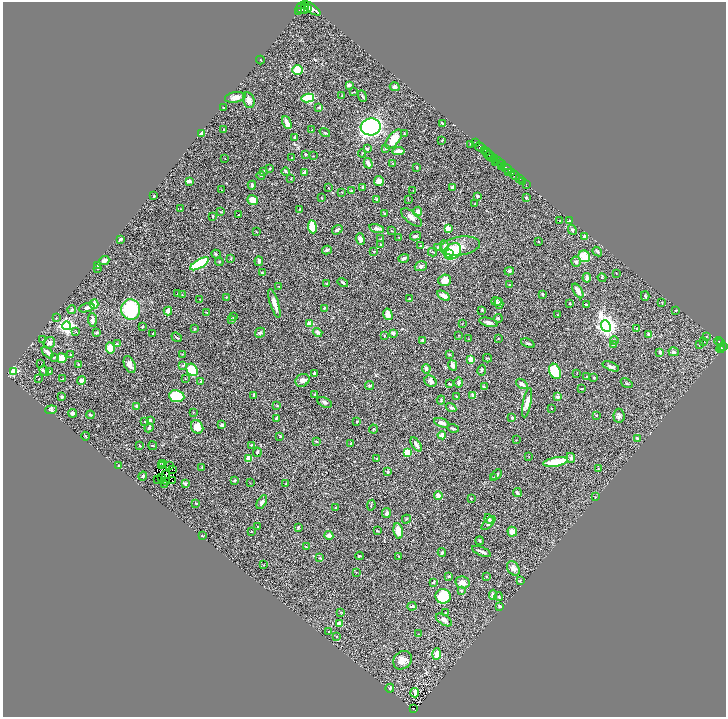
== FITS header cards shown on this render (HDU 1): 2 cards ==
NAXIS1  =                 1447
NAXIS2  =                 1429

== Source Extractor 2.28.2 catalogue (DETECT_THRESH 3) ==
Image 1447 x 1429 px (HDU 1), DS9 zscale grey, zoomed out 1/2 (1 PNG px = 2 x 2 image px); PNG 728 x 719 px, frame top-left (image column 2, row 1429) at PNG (3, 2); each listed source drawn as its Kron ellipse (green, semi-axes under 4 px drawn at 4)
Background 0.706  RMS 0.032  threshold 0.0949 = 3 sigma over >= 5 px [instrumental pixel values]
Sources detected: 407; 37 cannot appear on this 1/2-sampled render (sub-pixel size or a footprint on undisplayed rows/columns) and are neither listed nor drawn; the other 370 listed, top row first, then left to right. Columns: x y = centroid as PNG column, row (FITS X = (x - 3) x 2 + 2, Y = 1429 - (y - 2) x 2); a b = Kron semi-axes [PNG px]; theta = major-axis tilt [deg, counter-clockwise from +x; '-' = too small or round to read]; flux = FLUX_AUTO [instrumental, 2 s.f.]
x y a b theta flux
305 4 4 2 - 510
303 8 6 5 - 87
307 8 3 3 - 390
312 8 10 4 -37 1500
298 12 2 1 - 15
260 60 4 1 - 2.5
297 70 5 5 - 110
349 85 3 2 - 12
395 87 5 4 - 23
354 92 3 3 - 3.9
342 96 3 2 - 3.1
362 96 6 3 -67 8.7
235 97 10 5 10 41
308 98 6 3 11 300
249 100 8 5 -76 32
224 107 2 2 - 5.8
319 107 4 3 - 8.4
287 123 7 3 -66 43
442 123 3 2 - 7.9
371 127 10 8 6 1600
224 129 2 2 - 2.4
312 130 3 2 - 2.8
325 133 5 3 - 7.1
404 133 2 2 - 3.4
202 134 4 3 - 19
295 137 3 3 - 10
394 139 11 6 52 94
442 140 3 2 - 7.4
476 143 3 1 - 40
471 144 3 3 - 5.1
480 147 5 3 - 400
367 149 3 3 - 7.7
385 149 3 3 - 4
485 150 3 2 - 210
398 151 6 3 6 24
487 152 2 2 - 170
362 153 4 2 - 3.5
305 155 3 3 - 5.6
489 155 4 2 - 140
313 156 2 2 - 2.4
491 157 4 2 - 150
292 158 3 2 - 4.9
225 159 2 1 - 1.3
495 159 2 2 - 230
499 162 5 2 - 190
368 163 5 4 - 22
495 163 3 2 - 83
393 164 4 3 - 5.7
501 164 4 2 - 130
501 166 2 2 - 76
417 167 3 2 - 4.9
269 169 3 2 - 4.4
507 169 6 2 -40 810
286 171 4 3 - 7.1
264 172 4 3 - 7.3
305 172 3 3 - 21
512 172 2 2 - 120
508 173 2 1 - 60
515 175 5 2 - 430
261 176 4 3 - 4.6
291 178 2 2 - 3.6
520 179 3 1 - 68
189 181 4 3 - 37
379 181 5 5 - 36
523 181 2 1 - 45
526 184 2 1 - 17
252 185 4 3 - 8.7
363 187 3 2 - 7.3
452 187 3 3 - 12
328 188 2 2 - 2.8
221 190 2 2 - 2.2
413 190 2 2 - 2
352 191 4 3 - 7.2
342 192 3 2 - 2.9
154 196 3 2 - 4.8
478 196 3 2 - 12
322 198 3 2 - 3.2
526 198 3 2 - 5.5
377 199 4 3 - 5.9
408 199 2 1 - 1.7
252 200 5 4 - 64
475 204 2 2 - 4.7
181 209 2 1 - 1.4
299 209 3 3 - 3.9
418 211 5 4 - 20
220 212 3 2 - 2.8
239 214 2 1 - 1.8
385 214 3 3 - 5.5
213 216 2 2 - 11
411 217 12 6 -39 30
560 221 2 2 - 2.2
569 221 3 2 - 6.1
312 227 6 4 -83 150
377 228 7 4 -14 20
448 229 2 2 - 120
337 230 5 4 - 11
572 230 5 3 - 11
391 231 2 2 - 2
256 232 3 2 - 2.9
415 236 5 3 - 11
399 237 2 2 - 2.4
584 237 3 3 - 20
121 239 4 2 - 14
360 239 6 4 -73 24
381 239 3 2 - 7.2
538 241 2 1 - 2.2
380 245 3 2 - 6.2
420 246 3 3 - 4.2
444 246 5 4 - 9.6
460 246 20 9 8 70
438 247 4 3 - 4.4
327 250 5 4 - 11
374 251 3 2 - 3
452 251 9 7 37 200
597 251 5 3 - 7
433 252 4 3 - 4.7
450 253 3 2 - 22
216 254 5 3 - 6.5
584 256 6 5 - 120
231 258 4 2 - 4.4
404 258 5 3 - 15
104 261 5 3 - 35
259 261 5 3 - 13
219 262 4 2 - 3.8
576 262 5 4 - 12
200 264 10 4 31 310
98 266 3 2 - 7.8
421 266 6 4 18 14
98 269 3 2 - 3.1
509 271 5 4 - 12
262 272 3 2 - 4.8
616 273 2 1 - 1.6
587 278 4 3 - 25
602 278 4 4 - 6.7
445 280 6 5 - 56
343 282 5 3 - 9.5
326 284 3 2 - 3.8
510 284 2 2 - 2.6
279 287 3 2 - 4
578 291 8 3 -57 44
178 293 2 1 - 3.3
543 294 3 2 - 6.1
182 295 3 2 - 3.5
443 296 7 4 -34 33
645 296 5 3 - 7.4
226 297 3 3 - 3.6
410 298 3 2 - 3.2
200 299 3 2 - 2.4
496 302 5 4 - 17
499 303 5 3 - 13
570 303 3 2 - 4.2
662 303 4 2 - 2.7
94 304 5 4 - 50
274 304 15 4 -73 39
586 304 3 2 - 8.2
87 308 8 4 15 21
324 308 2 2 - 7.8
131 309 10 9 - 420
72 310 4 3 - 8.6
482 310 4 3 - 6
676 310 3 2 - 3.5
168 311 4 3 - 32
207 313 3 2 - 1.9
388 314 6 4 -75 40
558 315 3 2 - 2.3
233 317 3 2 - 4
56 318 3 2 - 2.9
498 318 4 3 - 6.3
92 320 7 3 -86 25
232 320 3 3 - 10
488 322 9 4 -15 21
309 324 2 2 - 75
462 324 2 2 - 1.8
67 326 4 4 - 1500
143 326 3 2 - 4
606 326 6 4 -66 3000
194 329 4 3 - 5.6
637 329 3 2 - 2.8
75 332 3 3 - 4.9
97 332 3 2 - 8.5
318 332 5 4 - 21
260 333 5 4 - 12
393 333 2 2 - 36
153 334 2 2 - 2.6
649 334 4 3 - 18
459 335 2 2 - 2.3
384 336 3 2 - 2.6
706 336 3 2 - 2.9
177 337 5 2 - 5.9
498 338 3 2 - 2.1
43 339 2 2 - 2.6
469 339 3 2 - 1.9
422 340 2 2 - 17
614 341 4 3 - 6.7
718 341 4 2 - 86
703 342 2 1 - 26
49 343 6 5 - 29
528 343 7 3 -24 8.8
720 343 3 2 - 35
117 344 3 3 - 5.7
613 345 3 3 - 7.8
699 345 2 1 - 1.9
724 346 3 2 - 160
721 347 3 2 - 180
110 348 6 4 -85 72
720 349 4 3 - 200
47 352 7 3 -47 23
660 352 3 3 - 14
674 352 5 3 - 11
182 354 3 2 - 3.7
450 354 4 3 - 5.4
71 355 3 2 - 5.8
54 357 3 2 - 4.5
62 358 5 4 - 61
487 358 4 2 - 4.7
471 360 3 2 - 160
41 363 2 1 - 21
130 364 9 5 -67 28
79 365 3 2 - 12
183 365 4 3 - 5.5
453 365 5 3 - 19
611 366 9 3 -21 14
426 369 4 3 - 21
192 370 7 5 -57 170
482 370 5 3 - 8
14 371 3 3 - 300
44 371 5 3 - 8.9
50 371 3 2 - 3
555 371 8 5 -67 260
314 373 3 3 - 7.6
577 373 3 1 - 2.2
587 377 3 2 - 8.4
594 377 3 2 - 3.7
39 379 2 2 - 2.2
62 379 4 1 - 2.1
185 379 3 2 - 3.1
82 380 4 3 - 28
302 380 7 6 - 30
430 381 6 5 - 23
200 382 3 2 - 11
459 382 5 3 - 13
627 383 6 2 -32 6.5
449 384 4 2 - 6
522 384 6 3 -38 28
370 385 4 3 - 9
484 387 4 2 - 4
582 389 3 2 - 3.5
254 395 3 2 - 6.8
315 395 3 2 - 3.6
177 396 7 6 - 230
456 396 3 2 - 2.7
473 396 4 3 - 15
62 397 3 3 - 15
558 397 2 2 - 62
441 400 4 3 - 6.3
324 402 8 4 -27 14
527 403 15 4 78 46
277 405 3 2 - 3.9
137 406 3 2 - 15
451 408 5 4 - 11
551 409 2 1 - 2.3
51 410 6 3 6 8.1
193 412 3 2 - 2.5
73 413 4 3 - 14
90 415 4 3 - 8.5
596 415 3 2 - 6.2
619 416 7 5 -84 17
276 418 4 3 - 5.7
512 418 2 2 - 30
150 420 3 3 - 11
357 421 3 2 - 3.5
145 422 2 2 - 3.3
442 423 8 3 -19 23
222 425 3 3 - 15
197 427 7 6 - 53
149 428 4 4 - 9.1
453 428 5 2 - 9.4
373 429 4 3 - 4.4
442 435 4 4 - 31
85 436 4 3 - 5.3
280 436 3 2 - 3.5
637 438 4 3 - 7.6
516 440 3 2 - 2.1
316 442 2 2 - 20
351 444 3 3 - 9
416 444 8 3 -57 25
251 445 2 2 - 4.3
140 446 3 3 - 4.3
153 446 4 2 - 3.9
257 452 5 3 - 10
408 452 4 3 - 100
529 457 2 2 - 2
249 458 4 4 - 55
571 458 5 3 - 14
376 459 2 1 - 3.1
556 462 12 4 9 200
162 463 2 1 - 1.7
161 465 2 1 - 0.53
119 466 3 2 - 5.2
169 466 2 1 - 1.4
202 467 3 2 - 3.9
598 469 3 2 - 2
172 470 2 1 - 1.4
388 472 3 2 - 10
165 475 3 1 - 0.87
496 475 6 2 47 11
143 476 4 3 - 11
162 478 2 1 - 1.6
494 478 4 3 - 6.1
157 480 2 1 - 1.8
173 480 2 1 - 0.84
234 480 3 2 - 9.2
167 482 3 1 - 0.44
185 483 4 3 - 12
250 483 2 2 - 2.4
286 483 3 2 - 3.5
164 484 2 1 - 69
517 493 4 3 - 5.8
438 496 4 3 - 48
595 497 3 1 - 2.1
471 499 3 2 - 3.4
262 502 7 4 58 14
196 503 2 2 - 3.4
371 505 5 2 - 3.8
336 507 2 2 - 18
386 513 5 3 - 22
406 519 5 2 - 4.5
489 519 5 3 - 22
488 523 9 3 45 17
257 526 2 2 - 2.5
298 527 4 2 - 5.4
251 531 3 2 - 3.3
377 531 2 2 - 4.3
398 531 8 4 -78 82
512 532 5 4 - 47
329 535 4 4 - 25
202 536 2 2 - 4.2
480 541 4 3 - 4.9
306 547 4 2 - 4.1
482 551 10 2 -23 24
442 552 4 2 - 12
359 556 4 2 - 4.5
399 557 2 2 - 2.5
320 558 4 3 - 5.8
264 565 2 2 - 2
513 568 8 5 -57 30
356 572 2 1 - 1.6
486 576 3 2 - 3.9
449 577 3 2 - 6.2
520 581 3 2 - 3.5
433 582 2 2 - 5
462 582 7 6 - 32
461 591 2 2 - 21
493 595 5 4 - 22
443 596 7 7 - 180
499 597 4 3 - 6
412 606 4 3 - 10
500 606 4 3 - 8.3
341 612 3 2 - 2.3
445 612 2 2 - 3.1
444 620 9 5 -32 21
339 624 2 2 - 63
328 632 2 2 - 12
418 634 2 2 - 2
337 636 2 2 - 3
436 654 5 4 - 47
403 660 10 8 45 46
390 688 5 2 - 12
415 693 4 3 - 52
414 709 4 2 - 50
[37 sub-pixel or undisplayed-footprint detections neither listed nor drawn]